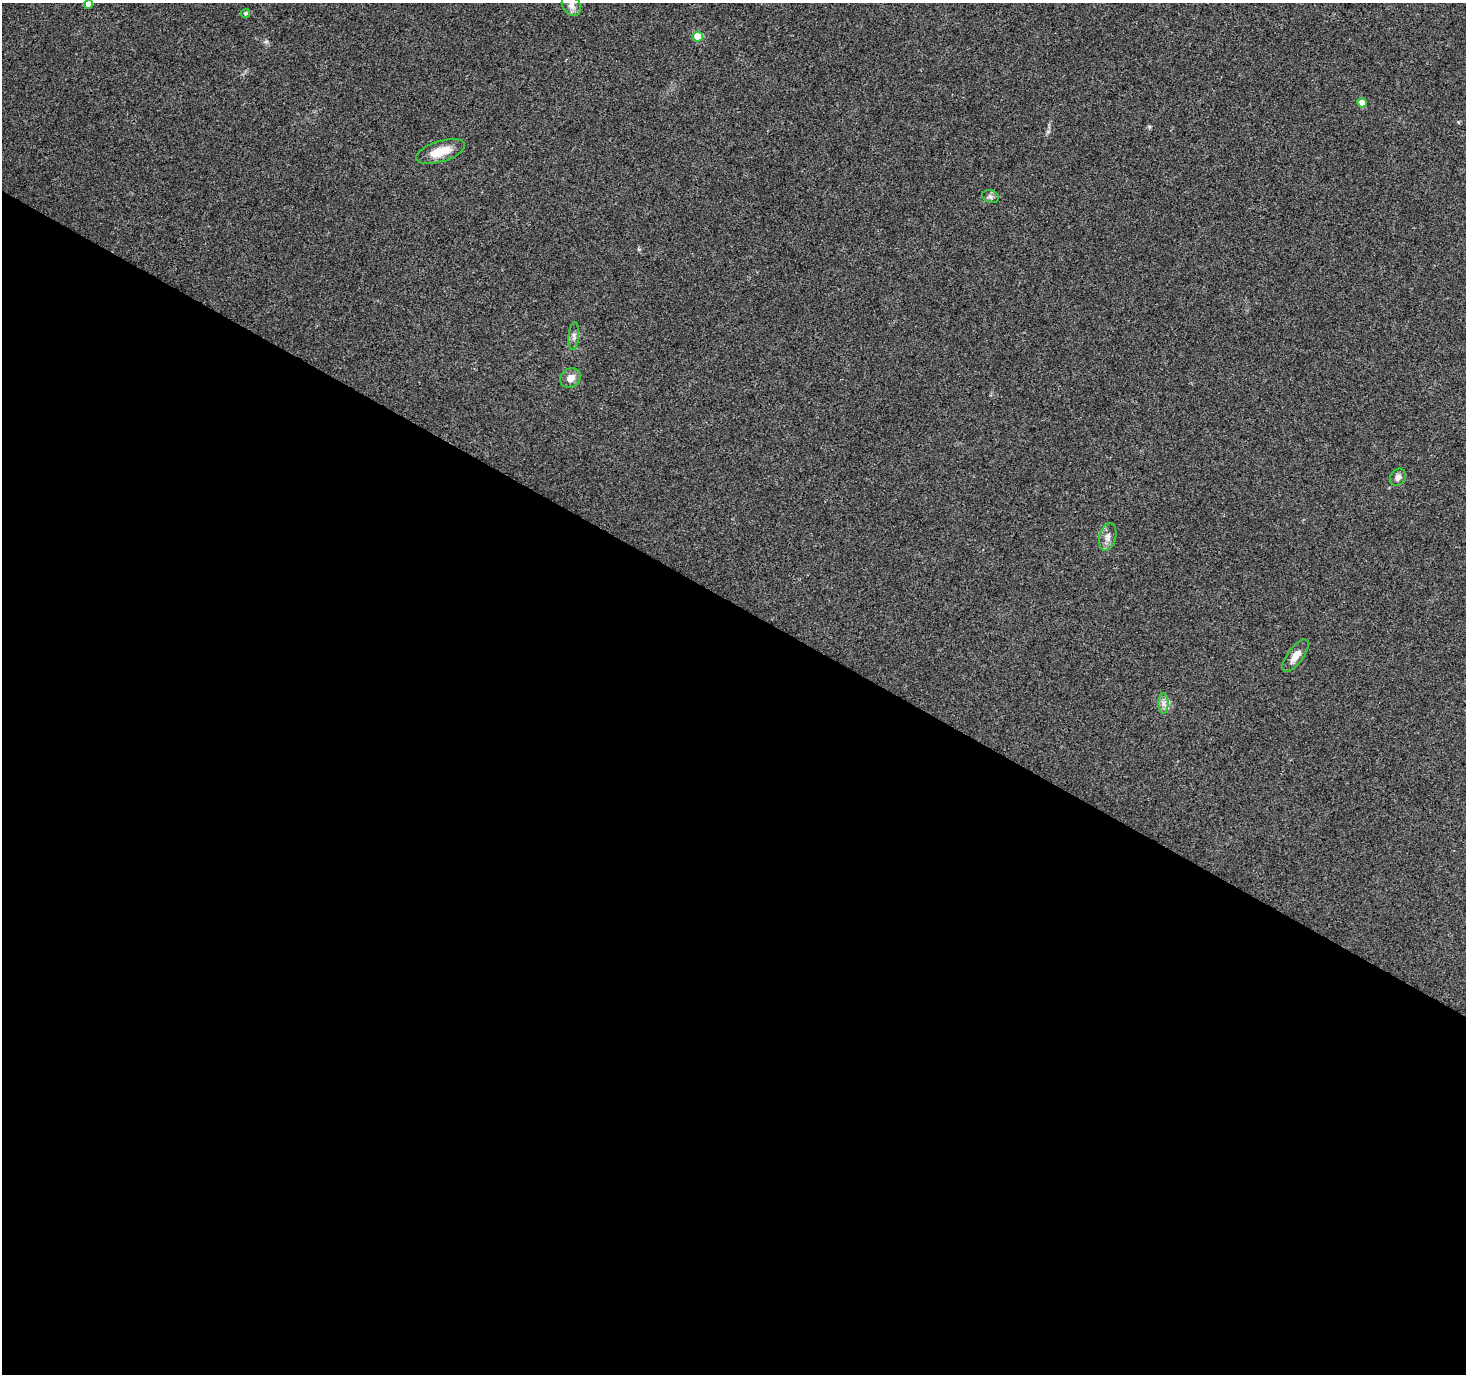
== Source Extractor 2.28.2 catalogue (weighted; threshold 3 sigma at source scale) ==
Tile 14 of 4 x 4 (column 2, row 4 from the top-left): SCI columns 1476-2939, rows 260-1631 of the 5868 x 5942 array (HDU 1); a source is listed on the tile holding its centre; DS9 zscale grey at full resolution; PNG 1468 x 1376 px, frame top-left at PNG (2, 3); each listed source drawn as its Kron ellipse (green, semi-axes under 4 px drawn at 4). Shown black and unused: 56% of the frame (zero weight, under 3 of 4 exposures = <1% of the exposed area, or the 3 px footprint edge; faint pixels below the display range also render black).
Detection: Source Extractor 2.28.2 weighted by HDU 2 'WHT'; one run over the whole footprint, this tile lists its part. Background 0.0383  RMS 0.0041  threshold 0.0185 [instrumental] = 3 sigma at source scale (4.5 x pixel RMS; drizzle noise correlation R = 1.50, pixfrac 1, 0.0396/0.0396 arcsec/px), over >= 5 px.
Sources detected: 13; all 13 listed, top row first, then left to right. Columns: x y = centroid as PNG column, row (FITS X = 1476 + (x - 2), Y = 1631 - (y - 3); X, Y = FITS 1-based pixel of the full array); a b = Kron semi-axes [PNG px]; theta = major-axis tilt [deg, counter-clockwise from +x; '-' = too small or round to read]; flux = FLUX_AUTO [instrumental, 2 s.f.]
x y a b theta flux
88 4 4 4 - 2.4
571 5 12 8 -55 2.1
246 13 5 4 - 0.74
698 37 5 5 - 10
1362 103 5 4 - 3.4
440 152 25 10 17 8.2
990 197 8 6 -19 1.2
574 336 14 5 84 1.6
571 378 11 9 36 3.3
1398 477 9 7 53 1.9
1108 537 14 8 74 2.5
1296 656 19 8 54 4.2
1163 703 10 5 -90 1.7
Isophote crosses this tile's border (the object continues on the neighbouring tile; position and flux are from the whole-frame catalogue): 1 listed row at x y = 88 4